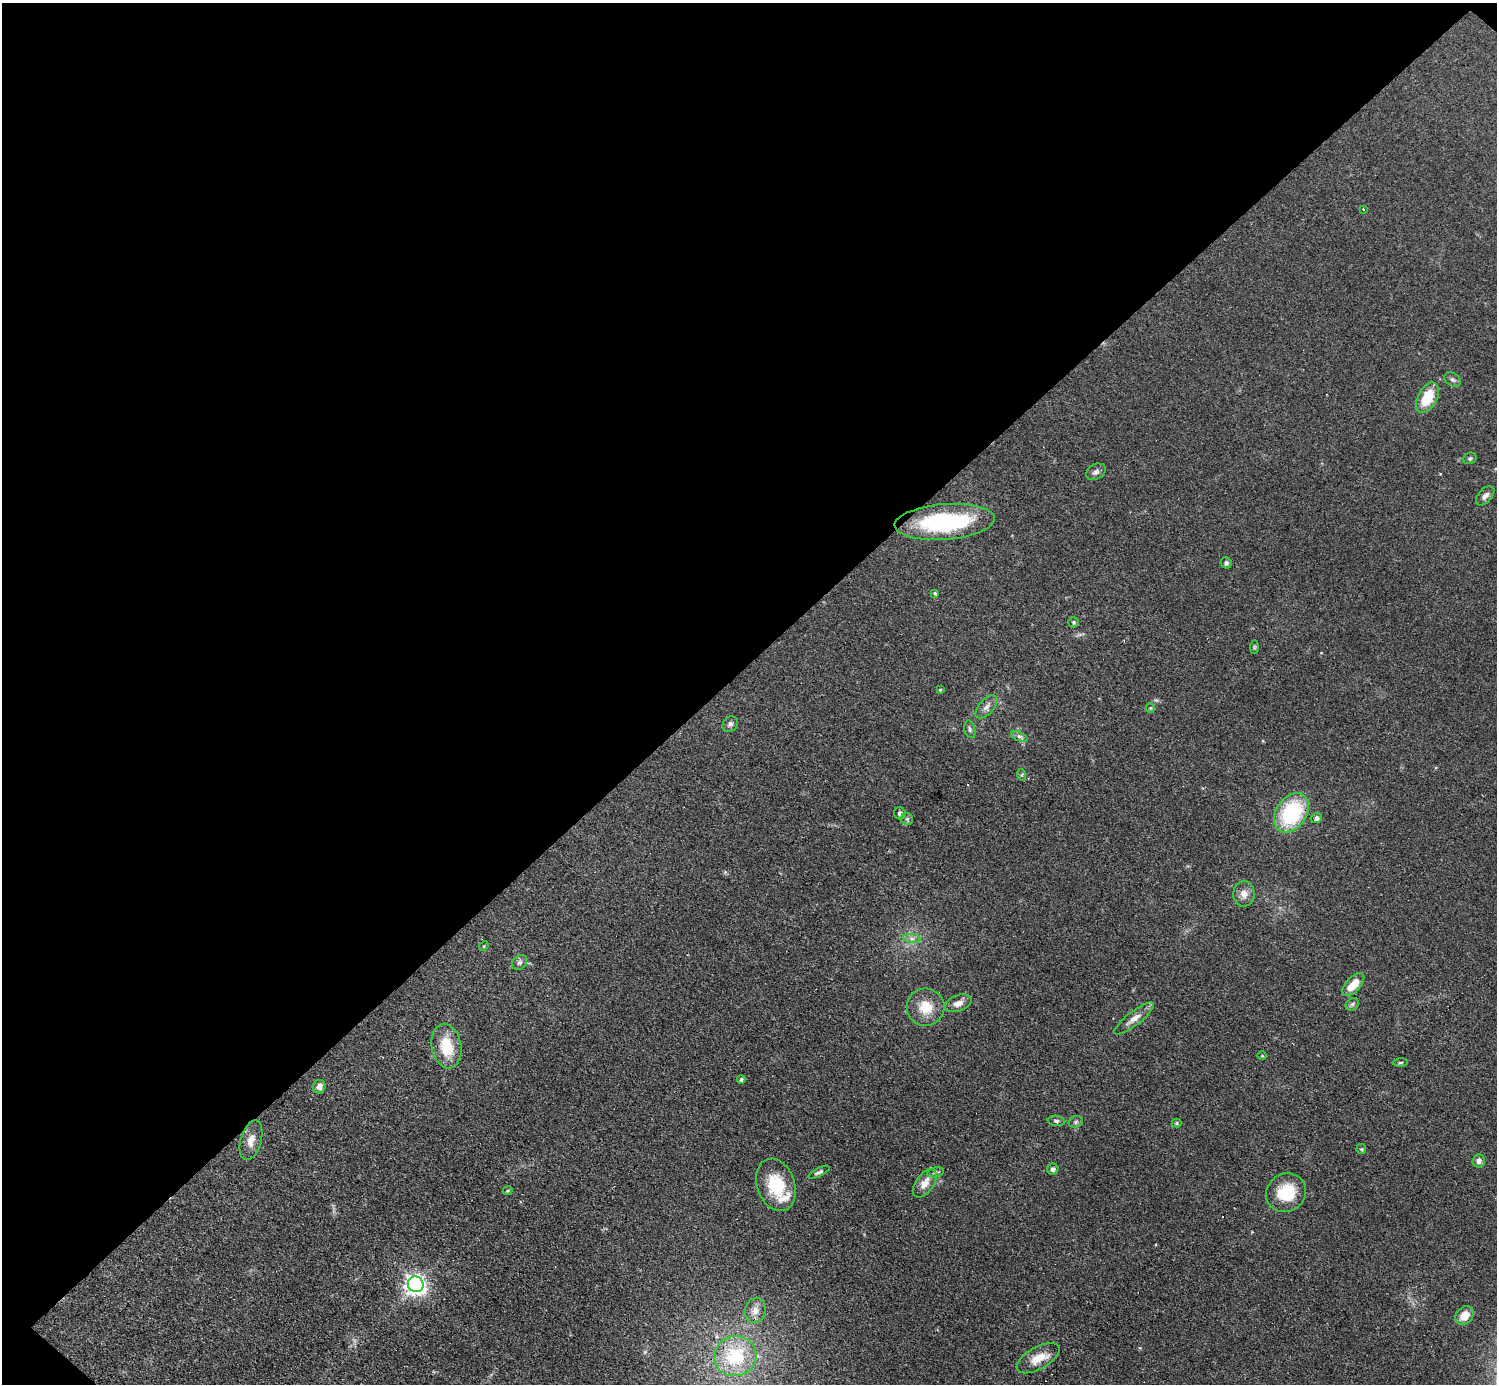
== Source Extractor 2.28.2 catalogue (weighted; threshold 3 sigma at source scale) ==
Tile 2 of 4 x 4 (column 2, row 1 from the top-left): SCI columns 1552-3046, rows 4469-5850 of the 6152 x 6151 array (HDU 1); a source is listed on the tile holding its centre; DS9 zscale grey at full resolution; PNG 1499 x 1386 px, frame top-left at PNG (2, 3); each listed source drawn as its Kron ellipse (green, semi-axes under 4 px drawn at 4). Shown black and unused: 48% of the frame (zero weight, under 3 of 4 exposures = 1% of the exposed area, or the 3 px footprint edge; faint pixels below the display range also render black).
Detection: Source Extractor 2.28.2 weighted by HDU 2 'WHT'; one run over the whole footprint, this tile lists its part. Background 0.108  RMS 0.0067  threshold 0.0302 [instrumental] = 3 sigma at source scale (4.5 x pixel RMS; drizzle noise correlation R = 1.50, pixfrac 1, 0.05/0.05 arcsec/px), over >= 5 px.
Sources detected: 55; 1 inside a brighter listed object's ellipse — not listed separately; the other 54 listed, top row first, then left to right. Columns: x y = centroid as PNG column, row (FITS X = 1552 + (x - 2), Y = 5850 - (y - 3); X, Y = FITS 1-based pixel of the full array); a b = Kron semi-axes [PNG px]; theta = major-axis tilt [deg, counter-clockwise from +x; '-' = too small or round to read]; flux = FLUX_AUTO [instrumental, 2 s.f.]
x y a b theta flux
1363 209 2 2 - 0.65
1453 380 9 6 -32 1.7
1427 398 16 9 62 20
1470 458 7 5 25 1.3
1096 472 10 7 30 2.7
1485 496 12 6 48 3.1
945 522 50 18 4 71
1226 563 6 5 - 1.7
935 593 4 4 - 0.96
1074 622 5 5 - 1.2
1254 647 7 4 89 0.95
940 690 3 3 - 0.77
986 707 14 7 49 3.7
1150 708 5 4 - 0.81
730 724 8 7 - 1.9
970 729 9 5 -75 1.4
1019 737 9 3 -22 1.4
1022 775 6 4 -73 0.83
900 813 6 6 - 2.3
1291 813 21 15 55 55
1317 818 5 5 - 2.3
907 819 6 6 - 1.4
1244 894 13 11 88 5.1
912 938 9 4 -8 2.2
484 946 5 4 - 0.74
519 962 8 6 43 1.9
1353 984 14 7 47 11
958 1003 14 8 21 4.7
1352 1004 7 5 44 1.5
926 1007 19 18 - 14
1134 1018 24 7 38 6.2
446 1046 22 15 -80 22
1262 1056 5 3 - 0.54
1401 1063 7 3 1 0.92
741 1079 4 4 - 1.5
319 1087 7 6 - 3.5
1056 1121 8 5 -8 1.4
1076 1122 7 5 23 1.3
1177 1123 5 4 - 0.79
251 1140 20 10 74 7
1361 1149 5 5 - 0.82
1479 1161 7 6 - 2.6
1053 1169 5 5 - 2.3
819 1172 12 4 26 1.6
936 1172 8 5 11 1.6
925 1183 16 9 54 6.9
776 1185 27 19 -71 27
508 1191 5 4 - 0.78
1286 1193 20 19 - 24
416 1284 8 7 - 370
755 1311 12 10 72 5.4
1465 1315 10 8 48 8.5
735 1356 21 20 - 40
1038 1358 24 11 30 11
Overlapping masked pixels (flux is a lower limit): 1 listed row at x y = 735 1356